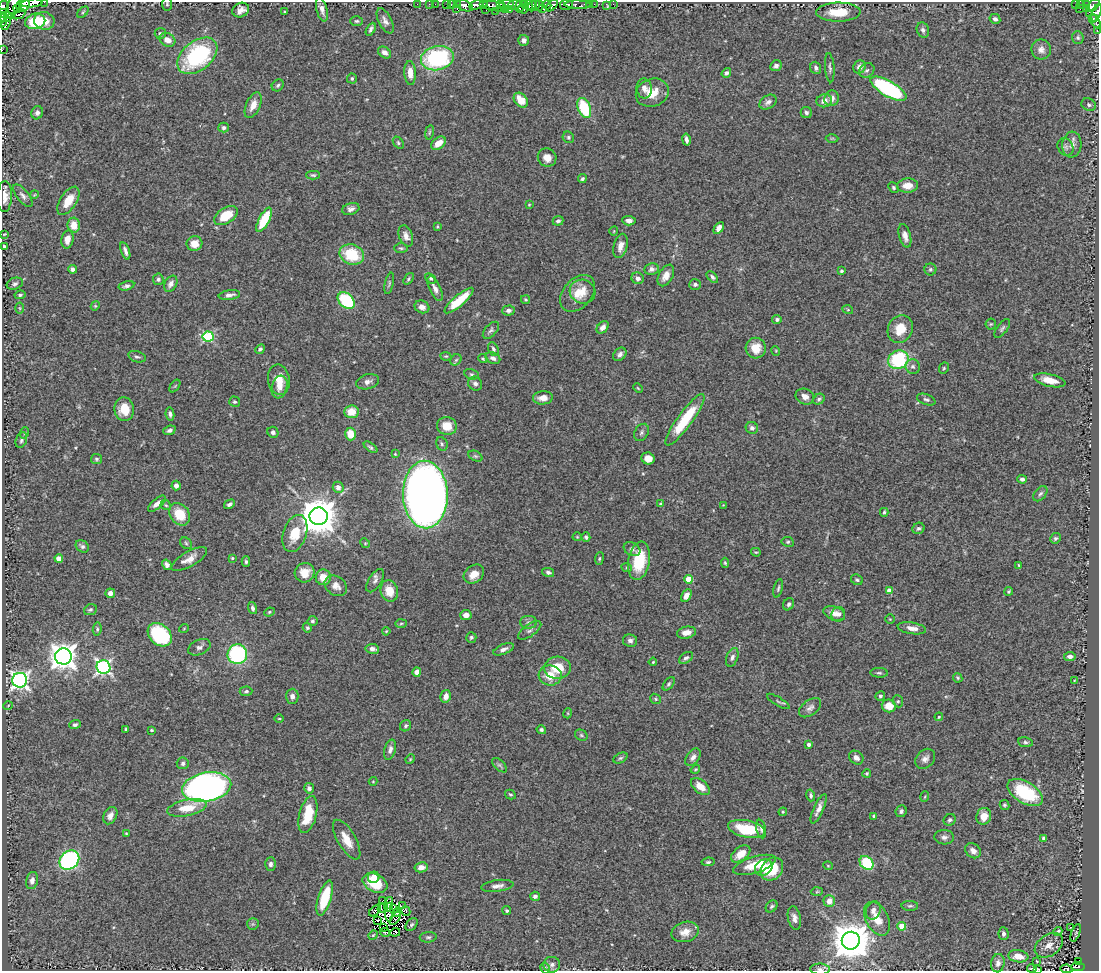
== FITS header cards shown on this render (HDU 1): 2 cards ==
NAXIS1  =                 1097
NAXIS2  =                  969

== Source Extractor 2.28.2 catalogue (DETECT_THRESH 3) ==
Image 1097 x 969 px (HDU 1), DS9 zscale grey, 1 PNG px = 1 image px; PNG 1101 x 973 px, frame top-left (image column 1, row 969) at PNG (2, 2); each listed source drawn as its Kron ellipse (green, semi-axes under 4 px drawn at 4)
Background 0.876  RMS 0.042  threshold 0.126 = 3 sigma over >= 5 px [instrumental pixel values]
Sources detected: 426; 6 with non-positive FLUX_AUTO (blend fragments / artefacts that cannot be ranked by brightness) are neither listed nor drawn; the other 420 listed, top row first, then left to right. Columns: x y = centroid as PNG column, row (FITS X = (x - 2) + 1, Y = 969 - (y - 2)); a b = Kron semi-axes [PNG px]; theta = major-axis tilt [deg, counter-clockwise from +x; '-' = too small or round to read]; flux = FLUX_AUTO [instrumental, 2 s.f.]
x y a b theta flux
44 2 2 2 - 30
32 3 10 4 6 530
167 4 7 5 90 4.9
417 4 2 2 - 6.4
429 4 2 2 - 8.5
435 4 2 2 - 8.9
446 4 2 2 - 11
451 4 3 3 - 22
501 4 3 2 - 55
507 4 7 3 8 120
524 4 4 2 - 68
589 4 3 2 - 2.5
594 4 2 2 - 7.1
613 4 3 2 - 3.4
1080 4 3 3 - 35
1086 4 3 2 - 19
13 5 15 6 68 270
23 5 7 5 28 470
458 5 3 3 - 39
476 5 7 4 15 570
483 5 4 3 - 12
514 5 7 4 26 73
529 5 6 2 80 110
536 5 3 3 - 180
547 5 4 3 - 310
552 5 7 4 46 220
566 5 6 5 - 170
578 5 13 4 -1 60
607 5 4 2 - 2.5
1075 5 4 2 - 15
465 6 8 5 -21 430
495 6 12 4 -10 200
532 6 5 3 - 290
539 6 5 3 - 210
1093 6 8 4 47 220
3 7 6 5 - 310
519 7 6 3 -87 320
17 8 4 3 - 8.3
456 8 3 2 - 69
523 8 5 3 - 260
1087 8 3 3 - 21
322 9 12 5 -76 14
542 9 3 2 - 120
1080 9 3 2 - 1.9
241 10 8 7 - 17
486 10 3 2 - 46
505 10 3 2 - 87
510 10 3 2 - 35
495 11 2 2 - 32
83 12 7 4 46 4.4
285 12 3 2 - 2.9
838 12 22 9 1 73
3 13 6 3 5 140
1097 13 9 4 73 340
18 14 7 4 23 260
1090 14 4 3 - 45
6 17 7 5 16 670
1093 18 3 3 - 59
995 19 5 4 - 8.4
2 21 6 2 -87 830
35 21 10 7 14 120
44 21 10 9 - 34
356 21 6 4 0 4.2
385 21 13 6 -63 13
1095 21 7 2 -60 56
6 23 7 3 72 250
371 29 7 3 61 7.2
923 30 8 6 -70 9.8
1097 31 4 2 - 20
160 33 5 5 - 5.3
1078 38 6 6 - 4.8
167 40 8 6 -29 23
524 40 5 5 - 11
2 50 2 2 - 7.8
1041 50 10 9 - 16
385 52 7 5 -36 13
197 56 23 14 39 320
437 58 16 12 12 320
776 66 6 5 - 8.5
859 67 7 6 - 16
816 68 6 5 - 8.4
830 68 14 4 -86 8
867 70 8 7 - 8.5
410 73 12 5 -87 26
726 73 5 4 - 7.1
352 78 5 5 - 5.4
278 85 6 5 - 5.9
644 89 10 7 -82 15
888 89 20 7 -30 380
652 93 17 13 21 52
832 98 8 7 - 17
521 100 8 6 -51 44
824 101 8 6 16 18
768 102 9 6 34 11
253 105 14 7 66 24
1089 105 7 6 - 8.8
584 108 10 6 -68 150
37 113 7 5 70 9
806 113 6 5 - 6.8
224 128 5 5 - 7
429 132 7 3 80 4.4
568 137 6 5 - 5.2
832 138 6 4 1 3.5
686 139 6 3 -79 9.8
398 143 6 4 -52 4.6
438 143 8 5 38 34
1072 145 13 9 86 20
1065 147 9 7 -62 8.8
547 158 9 9 - 25
313 175 7 4 -2 4.6
582 179 4 4 - 5.2
908 186 10 7 4 35
893 188 6 4 -48 4.9
34 195 4 3 - 2.5
4 196 15 7 87 23
23 196 13 6 -51 12
68 201 16 8 57 54
529 205 3 3 - 2.4
351 209 9 6 17 10
226 215 13 7 33 93
264 220 13 5 62 110
558 221 5 4 - 7.8
629 221 6 4 -3 15
74 225 7 6 - 37
437 227 4 2 - 3
719 228 7 4 59 17
614 231 4 3 - 2
4 234 3 2 - 2.1
406 236 11 7 -70 16
905 236 12 6 -75 16
67 239 9 6 79 22
194 244 8 7 - 33
4 246 3 2 - 3.2
620 246 12 7 75 21
401 248 7 4 -1 4.7
125 251 9 3 -71 9.8
352 255 12 10 -21 100
73 269 4 4 - 11
652 269 7 6 - 10
930 269 6 6 - 5.4
841 271 3 3 - 4.4
666 275 12 7 61 26
712 277 7 4 -45 6.9
431 278 6 4 -37 4.5
638 278 6 5 - 12
158 279 6 5 - 6.7
408 279 6 4 52 4.4
389 283 11 4 78 5.1
15 284 8 5 19 7.2
171 284 8 6 61 14
695 284 6 5 - 7.2
126 286 8 4 14 7.2
435 288 13 5 -65 13
583 292 13 11 -23 31
578 293 21 14 48 53
20 295 5 3 - 4.5
229 295 11 4 8 12
525 300 5 4 - 3.5
346 301 10 6 -42 170
459 301 18 5 41 88
95 306 5 3 - 2.6
422 307 7 6 - 16
20 308 5 3 - 2.5
508 310 6 5 - 8.9
848 310 5 3 - 2.6
777 319 4 4 - 6.5
991 324 5 5 - 4.3
603 327 7 5 47 16
1002 328 11 5 54 6.9
900 329 14 12 63 57
491 330 10 5 48 7.8
208 336 5 5 - 280
756 348 10 10 - 46
260 349 5 4 - 5.9
493 349 7 5 -63 7
776 351 5 3 - 2.5
620 354 7 5 45 11
446 356 5 4 - 3.1
137 357 9 5 -17 7.2
493 358 7 5 -22 10
483 359 4 3 - 3.2
456 360 6 5 - 4.9
898 360 10 9 - 230
913 366 7 7 - 8.3
944 368 6 4 64 3.9
471 374 7 5 -14 5.8
279 380 15 11 -80 39
1050 380 16 6 -13 41
367 382 11 7 16 14
475 384 7 6 - 9.2
175 386 7 4 53 4
280 387 11 7 73 19
638 388 5 3 - 2.8
805 397 9 7 -22 18
543 398 10 6 5 21
819 399 6 5 - 6.4
926 400 10 5 -20 7.1
235 402 5 5 - 4.5
124 409 12 9 -82 58
351 412 7 6 - 39
170 414 6 4 -79 7.6
685 420 31 7 54 120
447 426 10 9 - 42
752 428 6 6 - 8.9
169 430 6 4 23 7.6
273 432 6 5 - 8.5
641 432 9 6 59 8.1
24 433 5 3 - 3.1
350 434 6 5 - 46
21 440 8 5 67 7.3
442 444 7 5 -65 5.6
371 447 8 4 -37 5.7
395 454 3 3 - 2.2
475 456 7 5 -26 4.9
648 458 7 6 - 31
97 459 6 5 - 5.7
1022 479 5 4 - 8.6
176 485 5 4 - 14
338 487 6 5 - 13
1040 494 9 5 50 7
425 495 34 22 -89 4100
157 504 11 4 41 14
229 504 6 4 32 8
660 504 4 3 - 3.4
166 505 5 4 - 3.8
723 505 4 4 - 2.1
884 512 4 4 - 6.2
180 514 12 9 -53 68
319 516 9 9 - 8200
918 528 6 5 - 6.6
295 533 19 11 71 61
577 537 4 4 - 2.8
586 537 5 3 - 4.9
1055 538 5 5 - 5.4
788 542 6 5 - 4.9
186 543 6 5 - 4.7
365 543 5 4 - 3.3
82 546 7 5 -33 7.9
632 549 9 6 -29 8.7
756 552 5 3 - 3.3
59 558 4 4 - 35
232 558 3 3 - 3.2
189 559 20 7 29 27
599 559 6 4 83 4
639 561 19 11 80 100
246 562 5 4 - 5.2
725 563 5 4 - 3.7
167 565 5 4 - 9.5
1019 565 3 2 - 3
627 568 5 3 - 3.1
548 572 6 4 -15 6.7
305 573 10 9 - 34
474 574 11 8 37 33
323 577 8 7 - 34
689 579 4 4 - 68
857 580 6 5 - 5.1
375 581 13 6 58 11
336 586 12 9 -36 19
778 588 9 4 77 5.1
389 591 11 8 -73 46
889 591 4 4 - 28
1009 591 4 4 - 4.5
110 593 5 4 - 13
686 596 7 4 59 19
788 604 6 5 - 6.2
253 608 6 4 -73 8
90 610 6 5 - 5.7
269 612 5 4 - 3.6
834 613 11 7 -21 18
838 614 7 6 - 11
466 615 5 5 - 19
890 619 5 4 - 2.6
312 621 5 5 - 5.9
529 622 8 6 0 8.1
401 623 6 4 2 4.2
184 628 5 3 - 2.2
307 628 5 4 - 5.3
912 628 14 6 -9 21
97 629 7 4 83 4.5
530 630 13 6 36 10
386 631 4 3 - 3
686 633 9 6 11 21
160 635 13 10 -42 210
471 637 5 5 - 5.4
630 641 7 6 - 10
199 647 12 7 25 11
372 649 7 5 -9 13
504 649 11 5 22 11
237 654 10 9 - 300
63 656 8 8 - 3200
1070 656 6 4 6 9.8
732 657 10 5 70 10
686 658 8 5 34 7.7
653 662 4 3 - 2.7
103 667 7 6 - 770
557 668 13 11 6 69
417 672 4 4 - 27
879 673 9 5 -5 5.5
550 675 11 10 - 44
958 678 5 4 - 4
20 680 7 7 - 1100
1074 681 3 2 - 2.3
669 684 8 4 53 5.7
246 691 6 4 4 5.2
292 696 7 6 - 12
446 696 6 5 - 17
880 696 5 4 - 5.1
656 699 6 4 -39 4.2
778 701 13 3 -31 5
898 701 6 5 - 5.2
8 706 4 4 - 2.8
889 706 7 6 - 40
810 708 13 7 37 12
568 713 5 3 - 2.7
939 717 4 3 - 3.1
279 718 5 3 - 2.2
75 725 6 4 20 6.8
405 726 6 5 - 5.2
126 729 3 3 - 3.6
152 730 3 2 - 2.8
541 730 5 4 - 6.5
581 735 6 5 - 4.8
1025 742 7 5 -8 5.7
809 744 4 4 - 11
390 750 10 5 74 12
693 757 10 6 52 13
620 758 7 5 26 5.3
856 758 8 6 -41 13
410 759 5 4 - 3
925 759 11 8 46 14
183 763 6 6 - 8.4
499 765 9 5 -43 5.9
695 769 5 3 - 3.2
867 773 4 4 - 3.9
373 781 4 4 - 2.3
207 787 25 14 10 1500
700 787 11 6 -39 33
309 788 5 5 - 8.5
1025 793 19 10 -31 170
510 795 6 4 -31 4.1
811 795 6 4 -75 5.6
925 797 5 3 - 2.6
1004 805 5 4 - 4.1
187 808 20 8 11 59
819 809 16 5 66 18
901 811 6 5 - 7.1
783 812 4 4 - 3.1
308 815 19 8 76 85
110 816 9 6 62 16
874 816 4 3 - 4.7
984 816 8 7 - 34
950 820 6 5 - 6.3
747 829 19 8 -12 110
761 829 9 4 -77 7.5
126 833 3 2 - 2.5
944 837 10 7 -3 11
1044 838 4 3 - 7.6
347 840 22 9 -60 41
973 851 8 7 - 15
741 854 11 6 37 36
69 860 11 8 42 710
708 862 6 4 8 4.6
867 863 8 6 -46 130
270 864 6 5 - 10
754 865 22 8 17 59
828 866 4 4 - 2.9
421 867 6 5 - 19
764 868 9 7 34 32
772 869 13 10 48 85
374 877 6 5 - 26
32 881 9 6 76 14
375 883 13 8 -26 83
497 886 16 6 8 15
817 892 6 4 2 3.5
535 896 5 4 - 7.2
325 898 18 6 73 110
383 900 3 2 - 2.5
829 901 6 5 - 24
389 904 7 2 76 0.48
403 906 3 2 - 3.4
771 906 7 5 45 5.8
910 906 8 5 -1 4.9
383 908 6 3 33 1.5
393 909 3 2 - 3.8
873 910 9 7 68 14
375 911 7 2 43 3.2
406 911 5 4 - 5
507 911 4 3 - 5.4
389 912 9 4 -90 4.7
397 913 4 3 - 2.4
395 918 7 3 54 3.7
794 918 12 6 -78 14
877 919 18 11 -61 49
377 920 3 2 - 5.6
253 924 6 6 - 4.6
412 925 7 5 50 5.5
902 926 4 4 - 64
383 927 2 2 - 1.9
1071 928 3 2 - 2
385 932 5 3 - 2.2
395 932 5 3 - 3.1
685 932 14 10 17 28
1058 932 5 3 - 4.6
1076 933 9 3 69 0.84
1003 934 6 5 - 7.7
373 935 5 4 - 2.9
428 937 8 5 6 5.9
851 941 9 9 - 8500
1049 945 15 10 34 23
1018 956 10 6 -7 39
1037 961 3 2 - 1.7
1078 962 3 3 - 8.8
998 963 9 6 82 13
552 965 8 8 - 11
1078 967 7 3 -1 92
545 968 5 4 - 4.4
1032 968 5 2 - 3.3
820 969 10 5 -2 9
1037 969 3 2 - 2.3
1066 969 6 3 -9 24
At the frame edge (FLAGS 8, measured only in part): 15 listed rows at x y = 44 2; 32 3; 167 4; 13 5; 3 7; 3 13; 1097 13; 2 21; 1097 31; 2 50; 4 196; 545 968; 820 969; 1037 969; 1066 969
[6 non-positive-flux detections neither listed nor drawn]